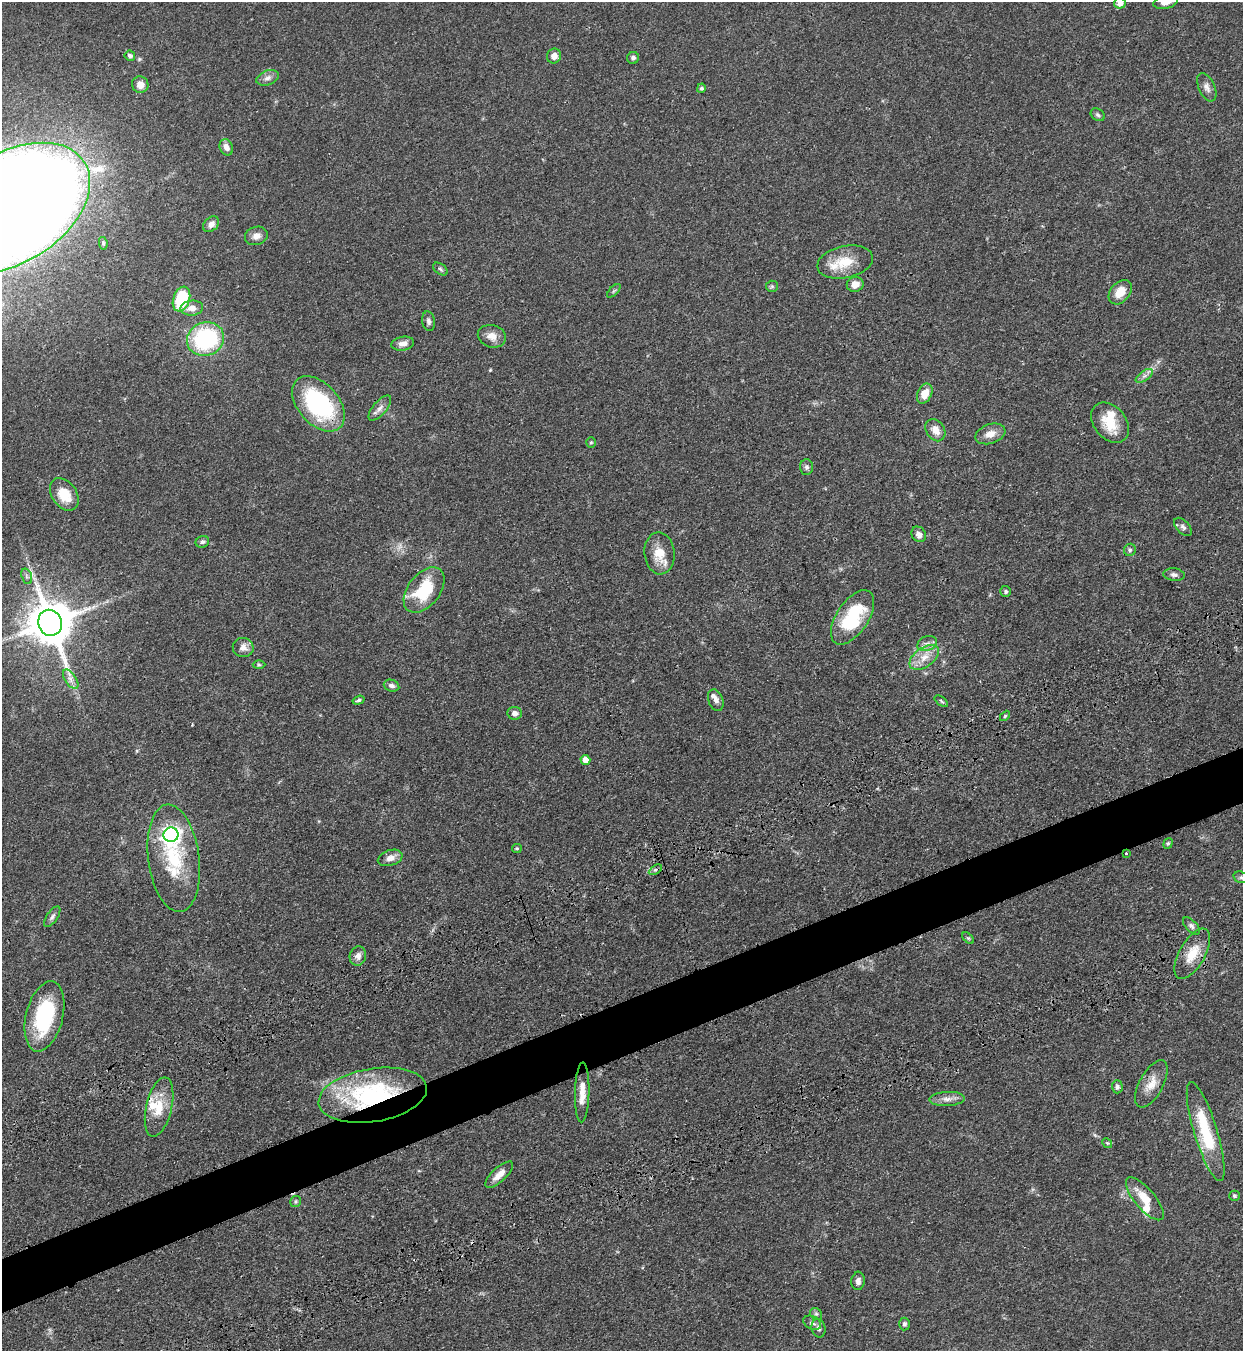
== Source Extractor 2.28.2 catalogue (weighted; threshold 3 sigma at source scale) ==
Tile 7 of 4 x 4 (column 3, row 2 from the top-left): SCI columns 2940-4180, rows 2881-4229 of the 5663 x 5760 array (HDU 1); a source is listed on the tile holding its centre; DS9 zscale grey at full resolution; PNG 1245 x 1353 px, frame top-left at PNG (2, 2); each listed source drawn as its Kron ellipse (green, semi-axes under 4 px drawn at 4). Shown black and unused: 4% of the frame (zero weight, under 3 of 4 exposures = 11% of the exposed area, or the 3 px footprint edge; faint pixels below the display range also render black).
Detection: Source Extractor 2.28.2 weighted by HDU 2 'WHT'; one run over the whole footprint, this tile lists its part. Background 0.0518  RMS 0.0042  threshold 0.0188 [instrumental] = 3 sigma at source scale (4.5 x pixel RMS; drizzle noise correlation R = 1.50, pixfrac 1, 0.05/0.05 arcsec/px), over >= 5 px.
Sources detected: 98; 1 inside a brighter object's white glare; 1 cosmic-ray / hot-pixel residue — neither listed nor drawn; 5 inside a brighter listed object's ellipse — not listed separately; the other 91 listed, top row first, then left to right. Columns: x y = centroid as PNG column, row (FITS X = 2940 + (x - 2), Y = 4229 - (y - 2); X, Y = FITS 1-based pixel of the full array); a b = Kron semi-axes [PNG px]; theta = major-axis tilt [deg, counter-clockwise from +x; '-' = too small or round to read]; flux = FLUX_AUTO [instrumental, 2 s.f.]
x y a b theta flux
1166 2 12 6 11 3.1
1120 3 5 5 - 3.3
130 56 5 5 - 1.3
554 56 7 7 - 2.6
633 58 6 6 - 1.1
267 78 11 7 22 1.8
140 85 8 8 - 4.1
1207 87 15 8 -66 2.2
701 88 5 4 - 0.84
1098 115 7 6 - 0.86
226 147 8 6 -68 2.5
11 208 87 54 32 1600
211 224 9 6 40 2.1
256 236 11 9 16 2.7
103 243 6 4 -81 0.66
845 262 28 16 12 11
440 269 8 5 -36 0.79
855 284 8 7 - 3.4
772 286 6 5 - 0.77
614 291 8 3 45 0.58
1120 292 14 9 50 5.8
181 299 13 8 70 23
192 308 11 7 5 3.6
428 321 10 6 -81 1.4
492 336 14 11 -16 3.8
206 339 19 16 22 44
403 344 11 7 10 2.3
1144 376 10 5 35 1.4
925 394 10 7 65 5.2
318 404 32 20 -48 50
380 408 15 6 50 2.3
1110 423 22 16 -50 11
935 430 12 9 -56 3.7
990 434 15 9 18 3.9
591 442 5 4 - 0.54
806 467 8 6 -87 1.2
64 494 18 12 -55 8.8
1183 527 11 6 -46 1.3
919 534 8 7 - 2.5
202 542 7 5 23 1.1
1130 550 6 6 - 0.83
660 553 21 15 -85 7.6
1174 575 11 6 -6 1.5
27 576 8 5 -71 1
424 590 26 16 52 19
1006 591 5 5 - 0.9
852 617 31 16 56 26
50 623 13 12 - 1800
927 644 10 7 24 2
243 648 10 9 - 2.8
924 657 16 9 36 5.3
259 665 6 4 0 0.6
71 679 11 5 -55 2
392 686 8 5 -18 1.4
359 700 6 4 18 0.77
716 700 11 7 -72 2.1
941 701 8 4 -36 0.63
515 713 7 6 - 1.9
1005 716 6 3 46 0.5
585 760 5 5 - 5.4
171 835 7 7 - 200
1168 843 6 4 71 0.63
517 848 5 4 - 0.48
1126 853 3 3 - 0.74
174 858 54 25 -83 30
390 858 13 7 17 3
655 870 7 4 30 0.86
1241 877 8 5 -16 1.2
52 917 12 5 56 1.3
1191 926 11 5 -47 1.4
968 938 7 4 -44 0.56
1192 954 28 13 60 9.3
358 956 10 8 77 2.3
44 1016 36 18 76 33
1151 1084 26 12 62 6
1117 1087 6 5 - 1
582 1092 30 7 89 5.3
373 1095 55 26 9 67
947 1099 18 7 2 2.7
159 1107 30 13 77 9.8
1206 1132 52 11 -73 23
1107 1143 5 4 - 0.54
499 1175 18 7 43 3.8
1234 1196 5 5 - 0.74
1145 1199 26 10 -50 7.8
295 1201 5 5 - 0.67
858 1281 9 6 84 1.7
816 1314 6 5 - 0.79
812 1323 9 6 -25 1.3
904 1324 6 5 - 0.92
819 1328 9 6 -76 1.5
Overlapping masked pixels (flux is a lower limit): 5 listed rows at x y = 11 208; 318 404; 1126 853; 1151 1084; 373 1095
Isophote crosses this tile's border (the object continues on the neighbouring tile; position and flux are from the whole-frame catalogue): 4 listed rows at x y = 1166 2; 1120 3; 11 208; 1241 877